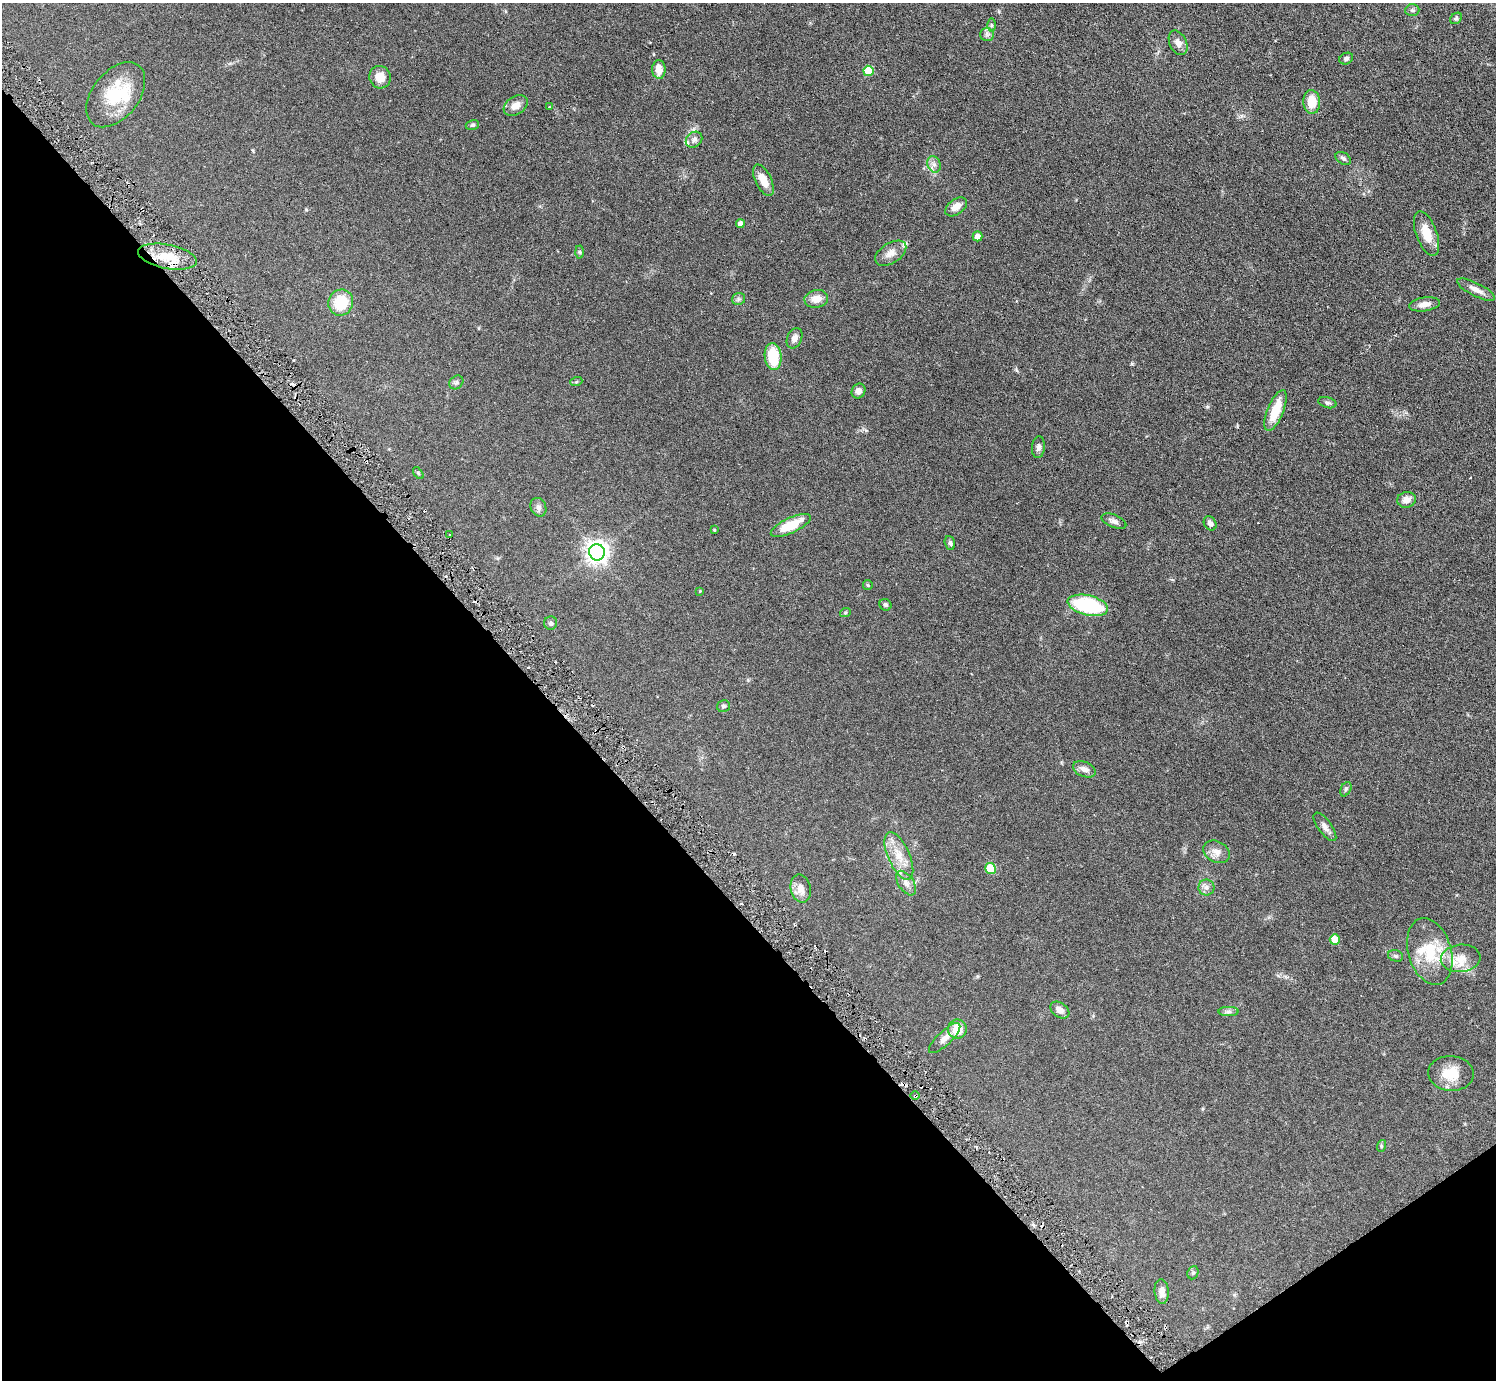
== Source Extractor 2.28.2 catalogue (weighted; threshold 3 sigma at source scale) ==
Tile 14 of 4 x 4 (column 2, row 4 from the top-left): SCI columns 1495-2988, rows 299-1676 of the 5977 x 5967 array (HDU 1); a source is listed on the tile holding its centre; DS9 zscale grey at full resolution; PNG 1498 x 1382 px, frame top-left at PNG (2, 3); each listed source drawn as its Kron ellipse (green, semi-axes under 4 px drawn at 4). Shown black and unused: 38% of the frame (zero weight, under 3 of 6 exposures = <1% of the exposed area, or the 3 px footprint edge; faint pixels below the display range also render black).
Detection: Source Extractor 2.28.2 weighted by HDU 2 'WHT'; one run over the whole footprint, this tile lists its part. Background 0.0941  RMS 0.0047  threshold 0.0192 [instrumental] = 3 sigma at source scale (4.09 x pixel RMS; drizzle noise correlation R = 1.36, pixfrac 0.8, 0.05/0.05 arcsec/px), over >= 5 px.
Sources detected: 89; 1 inside a brighter object's white glare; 8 cosmic-ray / hot-pixel residue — neither listed nor drawn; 3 inside a brighter listed object's ellipse — not listed separately; the other 77 listed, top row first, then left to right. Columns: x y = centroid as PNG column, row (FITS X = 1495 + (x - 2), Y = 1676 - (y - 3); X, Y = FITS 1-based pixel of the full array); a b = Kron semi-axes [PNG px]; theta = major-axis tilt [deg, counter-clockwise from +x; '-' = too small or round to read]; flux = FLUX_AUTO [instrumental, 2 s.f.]
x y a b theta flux
1412 10 7 5 2 0.88
1456 18 6 5 - 0.66
991 25 6 4 -90 0.7
987 34 7 6 - 1.2
1178 43 13 8 -64 2.6
1346 59 7 5 24 1
659 69 9 6 -88 4.2
868 71 5 5 - 9.9
380 77 11 10 - 4.4
116 95 37 23 51 19
1312 102 12 8 -87 6.9
516 105 13 9 33 3.2
549 107 3 3 - 0.46
472 125 7 5 16 0.7
694 140 9 7 42 1.6
1343 158 8 5 -32 0.98
934 164 8 6 -68 1.5
763 180 17 8 -64 5.2
956 207 12 7 37 3.5
740 224 4 4 - 2.1
1426 234 23 10 -69 6.8
977 236 5 5 - 2.1
580 252 6 4 -88 0.51
891 253 17 10 32 3.4
167 257 30 12 -11 10
1476 290 21 6 -27 3
739 299 6 6 - 0.87
816 299 12 9 9 4.3
341 303 13 12 - 12
1424 304 15 7 9 3
795 338 10 7 66 2.3
773 356 13 8 -83 14
456 382 8 6 44 0.9
576 382 6 4 18 0.51
859 391 8 6 59 1.7
1327 403 9 5 -15 0.85
1276 410 22 8 68 9.1
1038 447 11 6 85 1.5
418 473 7 3 -53 0.44
1406 500 9 8 - 3
538 507 9 7 -66 1.5
1114 521 13 6 -22 1.6
1210 523 7 6 - 1.4
791 525 21 7 25 13
714 530 3 2 - 0.35
450 534 2 2 - 0.36
950 543 7 5 -70 0.88
597 552 8 8 - 260
868 585 5 5 - 0.45
700 591 3 3 - 0.3
885 605 6 5 - 0.85
1088 605 20 10 -13 31
845 613 5 3 - 0.4
551 623 6 6 - 0.9
723 706 7 6 - 0.89
1084 769 12 7 -22 2.2
1346 789 8 5 61 0.75
1325 827 17 6 -54 2.3
1217 852 14 10 -29 3
899 856 25 11 -66 7.2
991 869 5 5 - 16
906 883 14 7 -56 2.4
1206 887 8 8 - 1.6
801 889 14 10 -77 3.6
1335 939 5 5 - 6.4
1430 952 34 21 -74 16
1396 956 8 5 -17 0.79
1461 958 20 13 5 6.6
1060 1010 10 7 -34 2.4
1228 1012 10 4 0 1.1
957 1029 9 9 - 7.4
945 1038 20 7 44 2.8
1451 1073 23 17 -4 8.8
915 1096 5 3 - 0.5
1381 1146 6 4 73 0.49
1193 1273 7 5 68 0.72
1162 1291 12 7 -84 2.5
Overlapping masked pixels (flux is a lower limit): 1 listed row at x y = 915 1096
Unlisted compact peaks at least as high as the median listed source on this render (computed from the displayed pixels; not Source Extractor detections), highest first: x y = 1132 364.